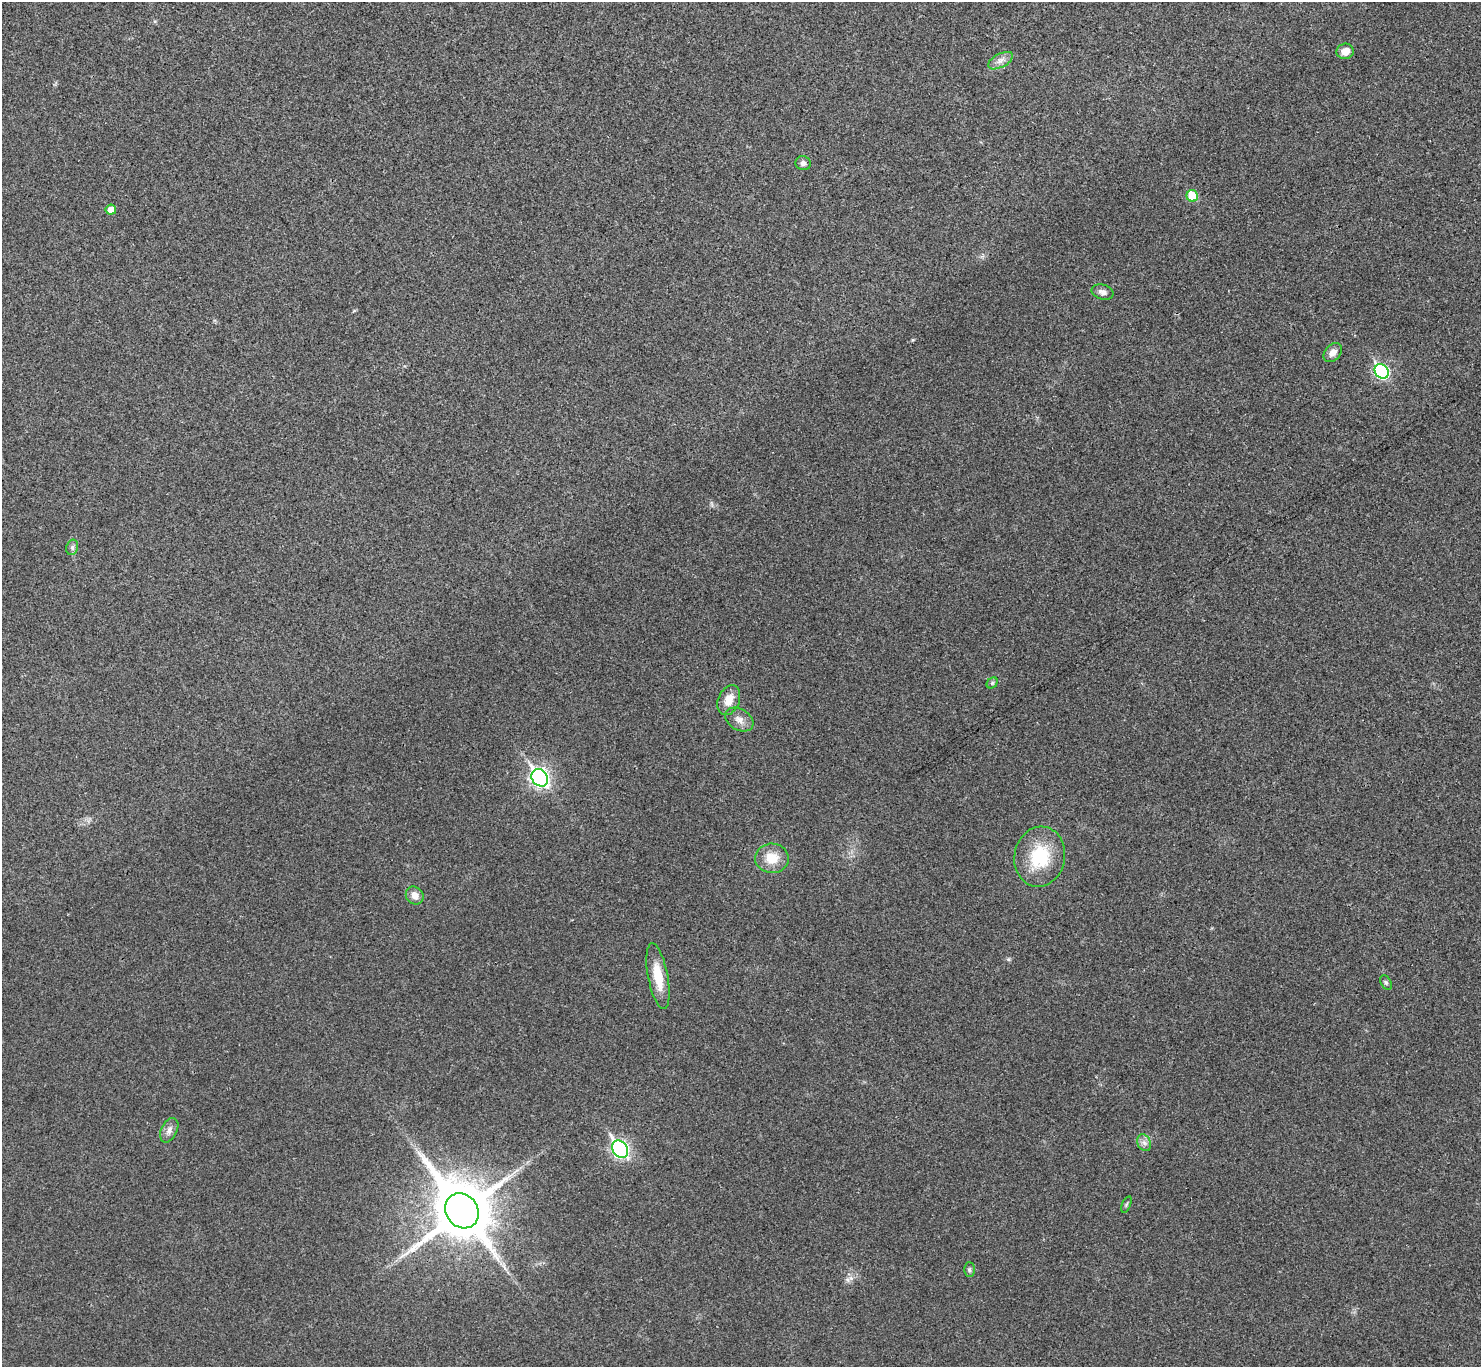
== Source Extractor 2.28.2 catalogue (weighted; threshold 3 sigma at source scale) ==
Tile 10 of 4 x 4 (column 2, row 3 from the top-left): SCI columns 1486-2964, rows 1529-2893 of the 5931 x 5927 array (HDU 1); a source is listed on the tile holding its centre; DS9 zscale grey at full resolution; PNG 1483 x 1369 px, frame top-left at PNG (2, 2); each listed source drawn as its Kron ellipse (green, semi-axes under 4 px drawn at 4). Shown black and unused: <1% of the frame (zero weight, under 3 of 4 exposures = <1% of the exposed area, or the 3 px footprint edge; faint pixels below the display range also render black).
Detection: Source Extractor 2.28.2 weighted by HDU 2 'WHT'; one run over the whole footprint, this tile lists its part. Background 0.0202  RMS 0.0059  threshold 0.0267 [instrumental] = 3 sigma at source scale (4.5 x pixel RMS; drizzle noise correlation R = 1.50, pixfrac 1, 0.05/0.05 arcsec/px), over >= 5 px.
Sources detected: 24; all 24 listed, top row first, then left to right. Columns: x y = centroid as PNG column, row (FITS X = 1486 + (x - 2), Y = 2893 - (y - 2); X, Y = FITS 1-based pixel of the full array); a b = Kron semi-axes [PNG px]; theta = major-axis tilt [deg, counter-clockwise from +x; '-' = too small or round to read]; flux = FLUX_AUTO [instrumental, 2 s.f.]
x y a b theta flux
1345 51 8 7 - 5.6
1001 61 14 6 28 3.5
803 163 7 7 - 2.3
1192 196 6 5 - 17
111 210 5 5 - 5.5
1103 292 11 7 -14 2.4
1333 352 11 7 49 3.9
1382 371 8 6 -51 91
72 547 8 5 71 1.4
992 683 6 5 - 0.97
729 700 16 10 68 8.1
739 720 15 10 -31 4.5
540 778 9 7 -53 200
1040 857 30 25 79 30
772 858 17 14 -2 11
415 895 9 8 - 4.6
658 976 33 10 -79 14
1386 982 8 5 -62 1.1
169 1130 13 8 64 3.2
1144 1143 9 6 -68 2.3
620 1149 9 7 -53 140
1126 1204 9 3 69 0.81
462 1211 18 16 -54 4100
969 1270 7 5 90 1.2